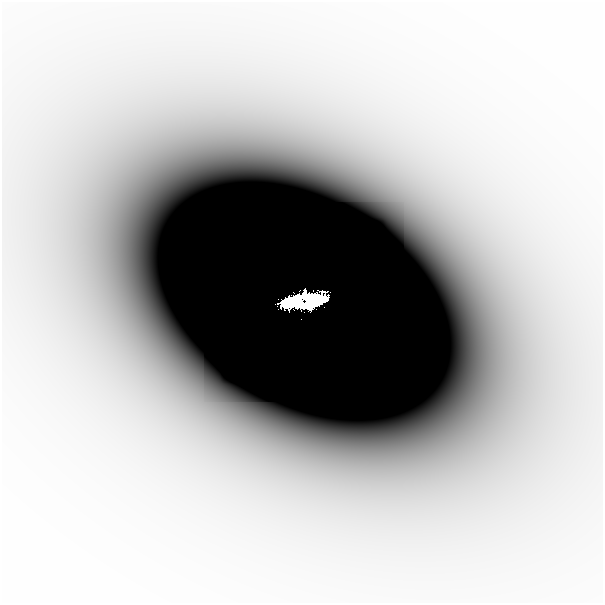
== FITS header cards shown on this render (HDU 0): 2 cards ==
NAXIS1  =                  601
NAXIS2  =                  601

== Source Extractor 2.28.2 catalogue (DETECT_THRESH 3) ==
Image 601 x 601 px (HDU 0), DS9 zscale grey, 1 PNG px = 1 image px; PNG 605 x 605 px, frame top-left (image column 1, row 601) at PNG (2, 2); no overlay
Background -8.89e-07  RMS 3.2e-07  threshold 9.71e-07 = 3 sigma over >= 5 px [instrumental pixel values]
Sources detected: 6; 2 with non-positive FLUX_AUTO (blend fragments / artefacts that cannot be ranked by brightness) are not listed; the other 4 listed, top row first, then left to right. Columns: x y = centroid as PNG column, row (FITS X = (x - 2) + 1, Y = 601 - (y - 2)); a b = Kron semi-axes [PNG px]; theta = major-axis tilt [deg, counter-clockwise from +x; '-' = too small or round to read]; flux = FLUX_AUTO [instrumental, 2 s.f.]
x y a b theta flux
223 155 13 11 0 3.6e-04
278 299 2 2 - 6.9e-03
303 299 41 11 11 7.7e+00
310 306 18 5 21 4.7e+00
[2 non-positive-flux detections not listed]